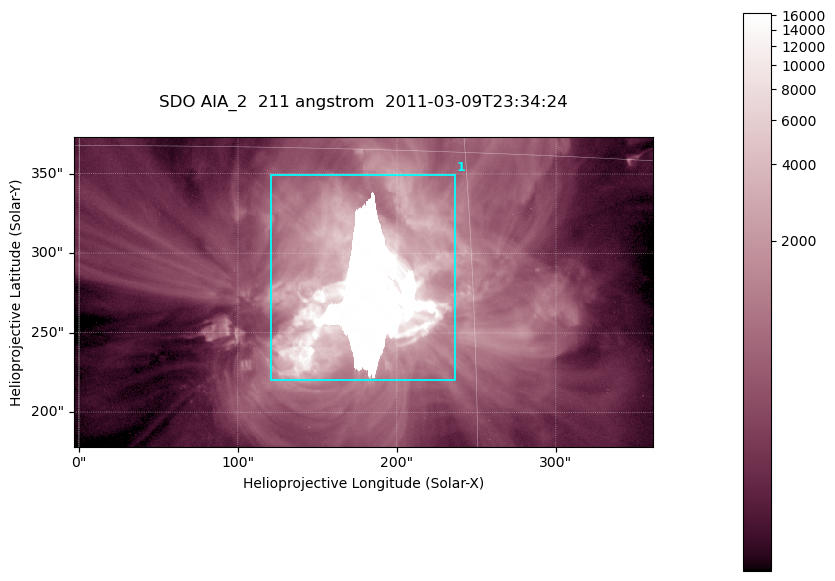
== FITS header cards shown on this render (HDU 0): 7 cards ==
TELESCOP= 'SDO     '           /
INSTRUME= 'AIA_2   '           /
WAVELNTH=                  211 /
WAVEUNIT= 'angstrom'           /
DATE-OBS= '2011-03-09T23:34:24.62' /
CTYPE1  = 'HPLN-TAN'           /
CTYPE2  = 'HPLT-TAN'           /

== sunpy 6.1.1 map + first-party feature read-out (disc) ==
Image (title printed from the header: SDO AIA_2  211 angstrom  2011-03-09T23:34:24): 606 x 324 px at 0.601 arcsec/px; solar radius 967 arcsec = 1609 px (partial field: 2.4% of the solar disc is inside the frame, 100% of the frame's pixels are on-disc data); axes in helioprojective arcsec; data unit not stated in the header (colour bar unlabelled)
Pointing: header CRPIX1/2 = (2040.79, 2040.71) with CRVAL1/2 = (0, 0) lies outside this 606 x 324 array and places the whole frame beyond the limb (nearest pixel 1.39 R_sun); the SolarSoft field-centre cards XCEN/YCEN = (178.8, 275.7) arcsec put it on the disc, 1862 arcsec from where CRPIX/CRVAL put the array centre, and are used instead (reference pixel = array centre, CRVAL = XCEN/YCEN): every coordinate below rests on XCEN/YCEN
Orientation: roll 0.0564 deg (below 1 deg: not rotated)
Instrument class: DISC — disc imager (sunpy class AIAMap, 211 A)
Bright regions (active regions / flare kernels): reference = the on-disc median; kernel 5 px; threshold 5 sigma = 2125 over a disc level ~497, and >= 1.15x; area >= 196 px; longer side >= 4 px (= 2.4 arcsec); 1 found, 1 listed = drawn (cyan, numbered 1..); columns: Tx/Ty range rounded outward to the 2 arcsec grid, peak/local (2 s.f.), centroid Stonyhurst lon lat
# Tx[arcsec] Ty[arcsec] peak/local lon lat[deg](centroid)
1 120..238 220..350 33 +11 +9